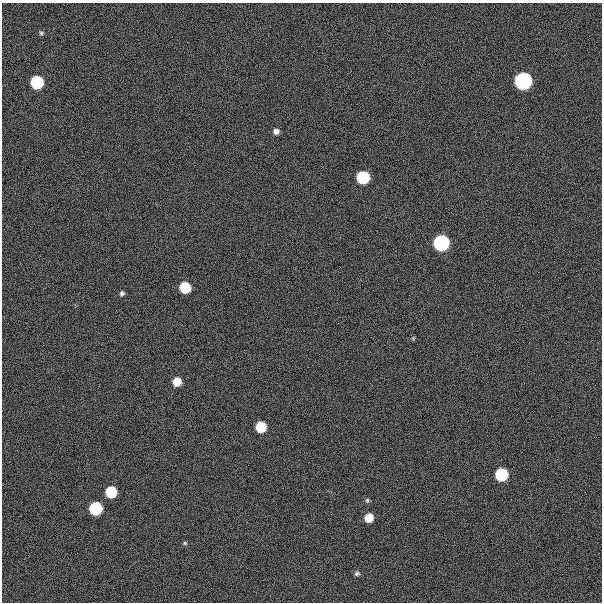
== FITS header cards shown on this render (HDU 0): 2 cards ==
NAXIS1  =                  600
NAXIS2  =                  600

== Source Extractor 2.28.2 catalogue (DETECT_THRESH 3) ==
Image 600 x 600 px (HDU 0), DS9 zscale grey, 1 PNG px = 1 image px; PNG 604 x 604 px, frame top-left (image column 1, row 600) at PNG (2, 3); no overlay
Background 300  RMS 19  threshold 57.8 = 3 sigma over >= 5 px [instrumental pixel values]
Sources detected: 18; all 18 listed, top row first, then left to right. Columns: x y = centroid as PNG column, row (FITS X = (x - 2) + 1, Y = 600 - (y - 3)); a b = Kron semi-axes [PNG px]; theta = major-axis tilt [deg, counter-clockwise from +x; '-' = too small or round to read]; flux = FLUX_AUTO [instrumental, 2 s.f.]
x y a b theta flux
41 33 6 6 - 2.3e+03
523 81 7 7 - 1.1e+06
37 82 7 7 - 2.1e+05
276 131 6 5 - 6.3e+03
363 177 7 7 - 2.1e+05
441 243 7 7 - 6.4e+05
185 287 7 7 - 9.0e+04
122 293 5 5 - 3.2e+03
413 338 5 4 - 1.6e+03
177 382 6 6 - 3.0e+04
261 427 7 7 - 7.6e+04
501 475 7 7 - 2.1e+05
111 492 7 7 - 1.0e+05
367 500 6 5 - 2.3e+03
96 508 7 7 - 2.2e+05
369 518 6 6 - 3.2e+04
185 543 6 5 - 1.7e+03
357 574 7 5 16 3.3e+03